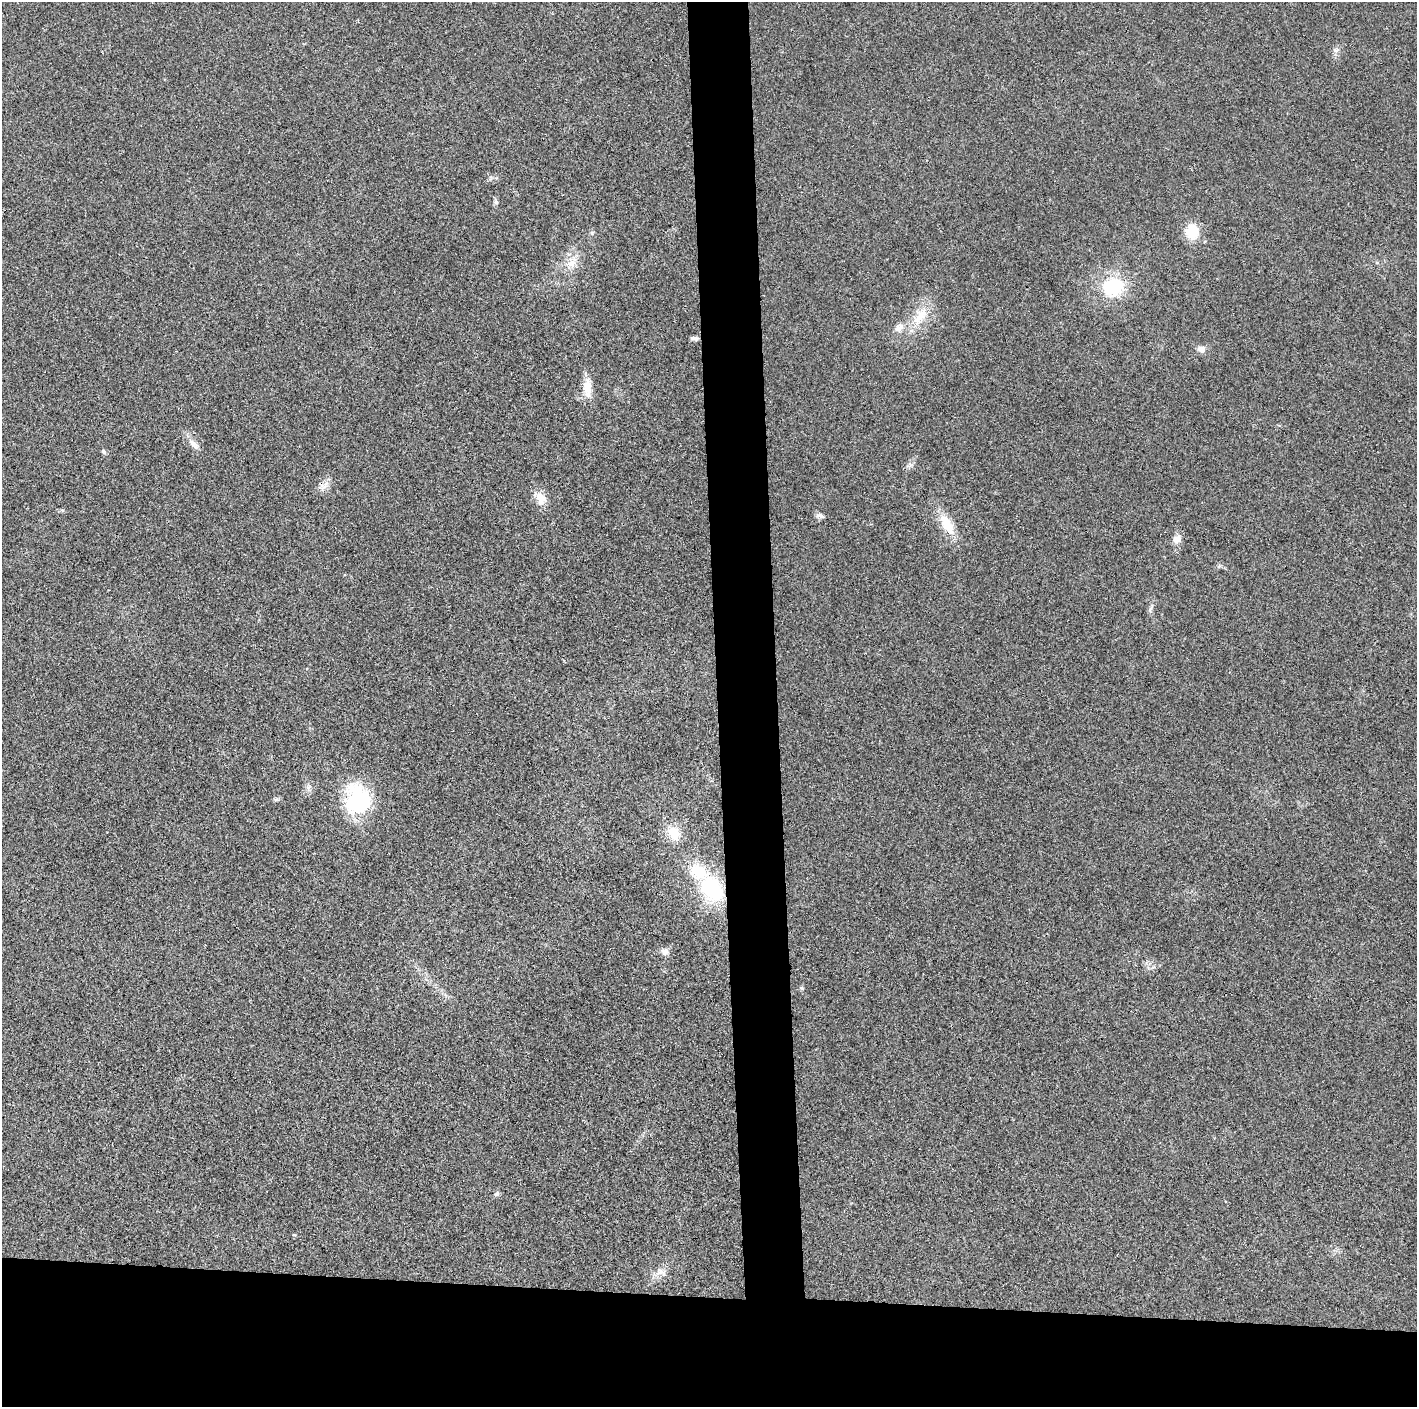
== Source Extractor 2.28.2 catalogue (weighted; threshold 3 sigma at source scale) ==
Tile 8 of 3 x 3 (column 2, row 3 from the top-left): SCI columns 1417-2831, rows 1-1405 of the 4246 x 4219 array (HDU 1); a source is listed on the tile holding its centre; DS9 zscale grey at full resolution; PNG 1419 x 1409 px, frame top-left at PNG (2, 2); no overlay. Shown black and unused: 12% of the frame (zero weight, under 3 of 4 exposures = <1% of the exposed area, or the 3 px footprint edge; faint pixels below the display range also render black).
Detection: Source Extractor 2.28.2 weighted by HDU 2 'WHT'; one run over the whole footprint, this tile lists its part. Background 0.0233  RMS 0.0054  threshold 0.0241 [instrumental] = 3 sigma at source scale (4.5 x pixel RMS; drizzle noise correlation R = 1.50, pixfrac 1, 0.05/0.05 arcsec/px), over >= 5 px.
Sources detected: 23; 1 inside a brighter listed object's ellipse — not listed separately; the other 22 listed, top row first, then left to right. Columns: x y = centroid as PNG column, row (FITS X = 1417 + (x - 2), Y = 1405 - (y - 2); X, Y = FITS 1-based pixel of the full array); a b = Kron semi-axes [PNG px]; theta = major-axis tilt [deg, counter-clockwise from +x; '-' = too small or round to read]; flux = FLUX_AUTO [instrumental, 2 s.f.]
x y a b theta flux
496 202 5 5 - 0.95
1192 232 15 13 -86 13
572 263 13 10 37 5.4
1113 287 30 23 19 27
920 316 32 12 57 13
899 327 14 9 51 3.6
694 338 9 6 -4 1.3
1201 349 11 8 -8 3
587 387 22 10 -86 7.9
194 444 19 7 -42 3.6
103 452 7 5 -54 1
324 485 15 8 23 3.4
541 498 19 12 -57 6.3
820 516 10 6 -10 1.9
947 524 30 12 -59 13
1177 539 12 9 56 3.4
357 800 34 29 -75 44
674 833 19 14 -61 10
712 889 25 20 -56 43
665 952 10 9 - 2.6
497 1194 7 5 38 1.2
660 1272 10 8 -68 3.2
Overlapping masked pixels (flux is a lower limit): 1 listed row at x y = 324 485
Unlisted compact peaks at least as high as the median listed source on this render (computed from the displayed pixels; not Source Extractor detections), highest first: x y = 802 988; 1150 610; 294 1235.